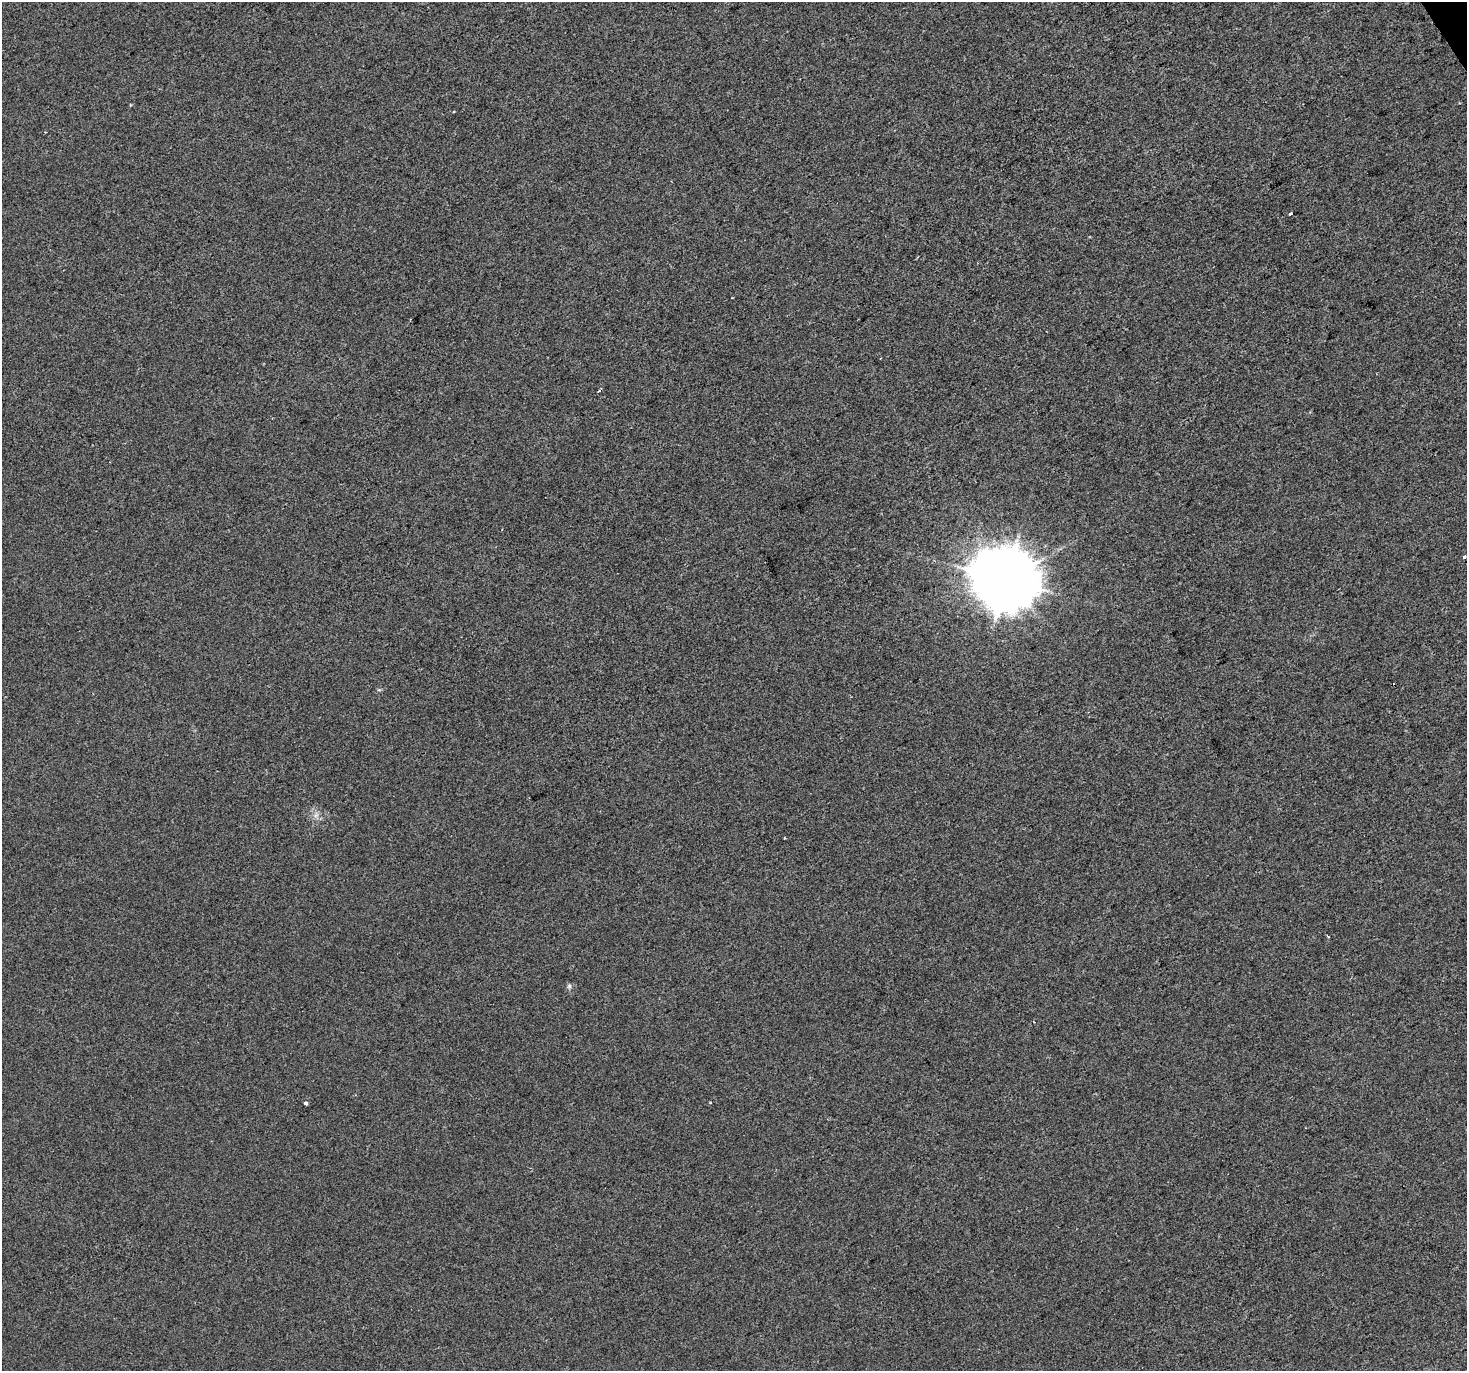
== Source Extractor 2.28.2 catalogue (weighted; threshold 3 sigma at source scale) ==
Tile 10 of 4 x 4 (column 2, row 3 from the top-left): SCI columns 1468-2932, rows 1545-2913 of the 5862 x 5765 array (HDU 1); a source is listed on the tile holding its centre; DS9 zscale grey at full resolution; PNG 1469 x 1373 px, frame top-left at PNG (2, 2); no overlay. Shown black and unused: <1% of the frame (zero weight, under 2 of 3 exposures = <1% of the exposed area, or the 3 px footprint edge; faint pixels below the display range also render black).
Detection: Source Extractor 2.28.2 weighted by HDU 2 'WHT'; one run over the whole footprint, this tile lists its part. Background -8.44e-04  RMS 0.0056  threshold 0.025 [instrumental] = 3 sigma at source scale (4.5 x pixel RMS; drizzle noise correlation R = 1.50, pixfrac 1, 0.0396/0.0396 arcsec/px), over >= 5 px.
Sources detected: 10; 2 cosmic-ray / hot-pixel residue — not listed; the other 8 listed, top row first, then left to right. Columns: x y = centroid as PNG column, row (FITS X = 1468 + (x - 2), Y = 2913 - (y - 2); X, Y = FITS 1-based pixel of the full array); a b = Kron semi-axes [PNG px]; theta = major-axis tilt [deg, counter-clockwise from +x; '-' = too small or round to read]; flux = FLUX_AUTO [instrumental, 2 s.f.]
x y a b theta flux
1290 214 4 3 - 1.7
1464 557 3 3 - 4.6
1006 580 20 18 -18 3500
316 815 8 5 45 1.8
784 838 3 2 - 0.4
1328 936 3 2 - 1
569 986 7 5 69 1.2
306 1103 4 4 - 1.1